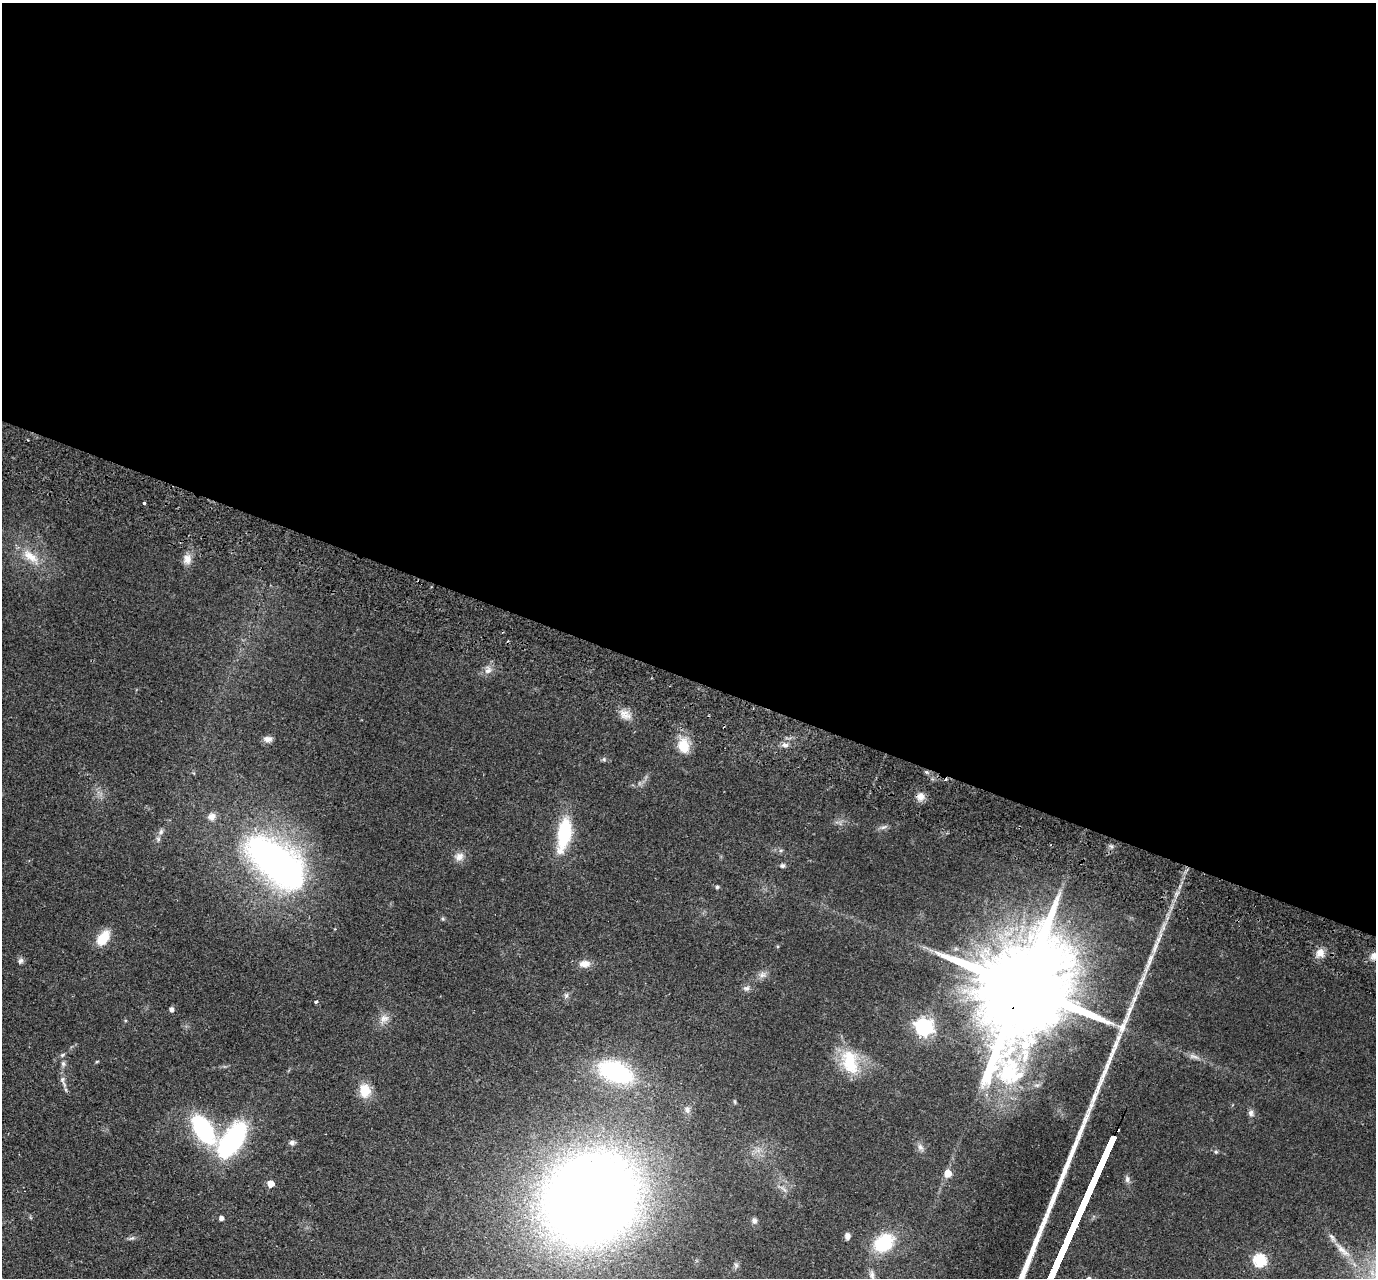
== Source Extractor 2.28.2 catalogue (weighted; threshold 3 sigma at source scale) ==
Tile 3 of 4 x 4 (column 3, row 1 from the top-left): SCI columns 2775-4148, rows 4154-5429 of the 5549 x 5621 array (HDU 1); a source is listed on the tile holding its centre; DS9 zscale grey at full resolution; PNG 1378 x 1280 px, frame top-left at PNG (2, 3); no overlay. Shown black and unused: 53% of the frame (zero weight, under 2 of 3 exposures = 3% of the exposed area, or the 3 px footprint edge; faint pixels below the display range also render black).
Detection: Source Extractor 2.28.2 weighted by HDU 2 'WHT'; one run over the whole footprint, this tile lists its part. Background 0.0798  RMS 0.008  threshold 0.0358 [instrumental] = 3 sigma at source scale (4.5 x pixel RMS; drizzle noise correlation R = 1.50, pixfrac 1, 0.05/0.05 arcsec/px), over >= 5 px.
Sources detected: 62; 2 cosmic-ray / hot-pixel residue — not listed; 3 inside a brighter listed object's ellipse — not listed separately; the other 57 listed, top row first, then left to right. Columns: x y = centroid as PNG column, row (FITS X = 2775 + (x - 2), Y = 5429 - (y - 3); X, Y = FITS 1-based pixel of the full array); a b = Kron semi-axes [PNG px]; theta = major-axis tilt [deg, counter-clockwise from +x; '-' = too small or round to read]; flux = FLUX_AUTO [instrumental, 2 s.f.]
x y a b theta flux
144 503 3 3 - 2.6
30 556 29 11 -39 15
187 559 14 10 85 6.2
488 670 12 10 68 4.9
625 715 16 11 -39 7.1
268 739 11 7 -5 3.7
785 745 9 5 -7 3
683 746 19 14 -78 16
604 759 6 5 - 1.3
921 796 10 10 - 5.5
212 817 10 9 - 5
884 827 10 5 26 2.3
161 832 8 6 70 2.3
564 834 37 14 80 45
459 857 12 10 31 5.5
276 863 61 30 -40 350
782 866 6 5 - 1.5
717 887 5 4 - 1.5
103 938 18 11 54 16
1320 953 12 11 - 6.4
1375 955 13 9 27 6.3
21 961 8 6 58 2.1
1149 962 43 6 65 14
584 964 14 9 2 6.6
762 975 8 6 -45 2.8
1022 987 37 21 67 24000
746 988 10 6 0 2.5
566 995 8 6 70 1.8
316 1002 3 3 - 1.8
172 1009 5 4 - 2.9
384 1018 13 10 15 5.6
924 1027 7 7 - 280
1122 1028 19 11 74 9.1
850 1062 34 20 -77 34
63 1064 8 6 -89 2.2
615 1072 32 18 -22 95
63 1081 20 6 -69 3.9
365 1090 15 12 -83 15
687 1110 10 6 -83 3.1
1251 1113 9 7 -89 2.6
203 1129 28 14 -57 90
232 1140 30 14 56 150
292 1143 8 6 1 2.2
920 1147 11 7 -57 3.2
1216 1152 5 4 - 1.2
948 1173 5 5 - 14
271 1183 5 5 - 12
590 1199 84 73 41 1100
221 1218 4 4 - 3.2
754 1221 8 7 - 2.3
847 1236 7 6 - 3.2
132 1238 11 3 18 1.7
884 1243 23 17 41 38
1343 1250 27 7 -42 9.5
1260 1260 6 6 - 79
736 1265 8 6 -68 1.9
872 1275 13 7 -81 3.4
Overlapping masked pixels (flux is a lower limit): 1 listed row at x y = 1022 987
Isophote crosses this tile's border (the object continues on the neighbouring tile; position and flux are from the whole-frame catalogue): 1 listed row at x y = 1375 955
Unlisted compact peaks at least as high as the median listed source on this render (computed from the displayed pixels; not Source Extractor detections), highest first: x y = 1127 1179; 1091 1105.